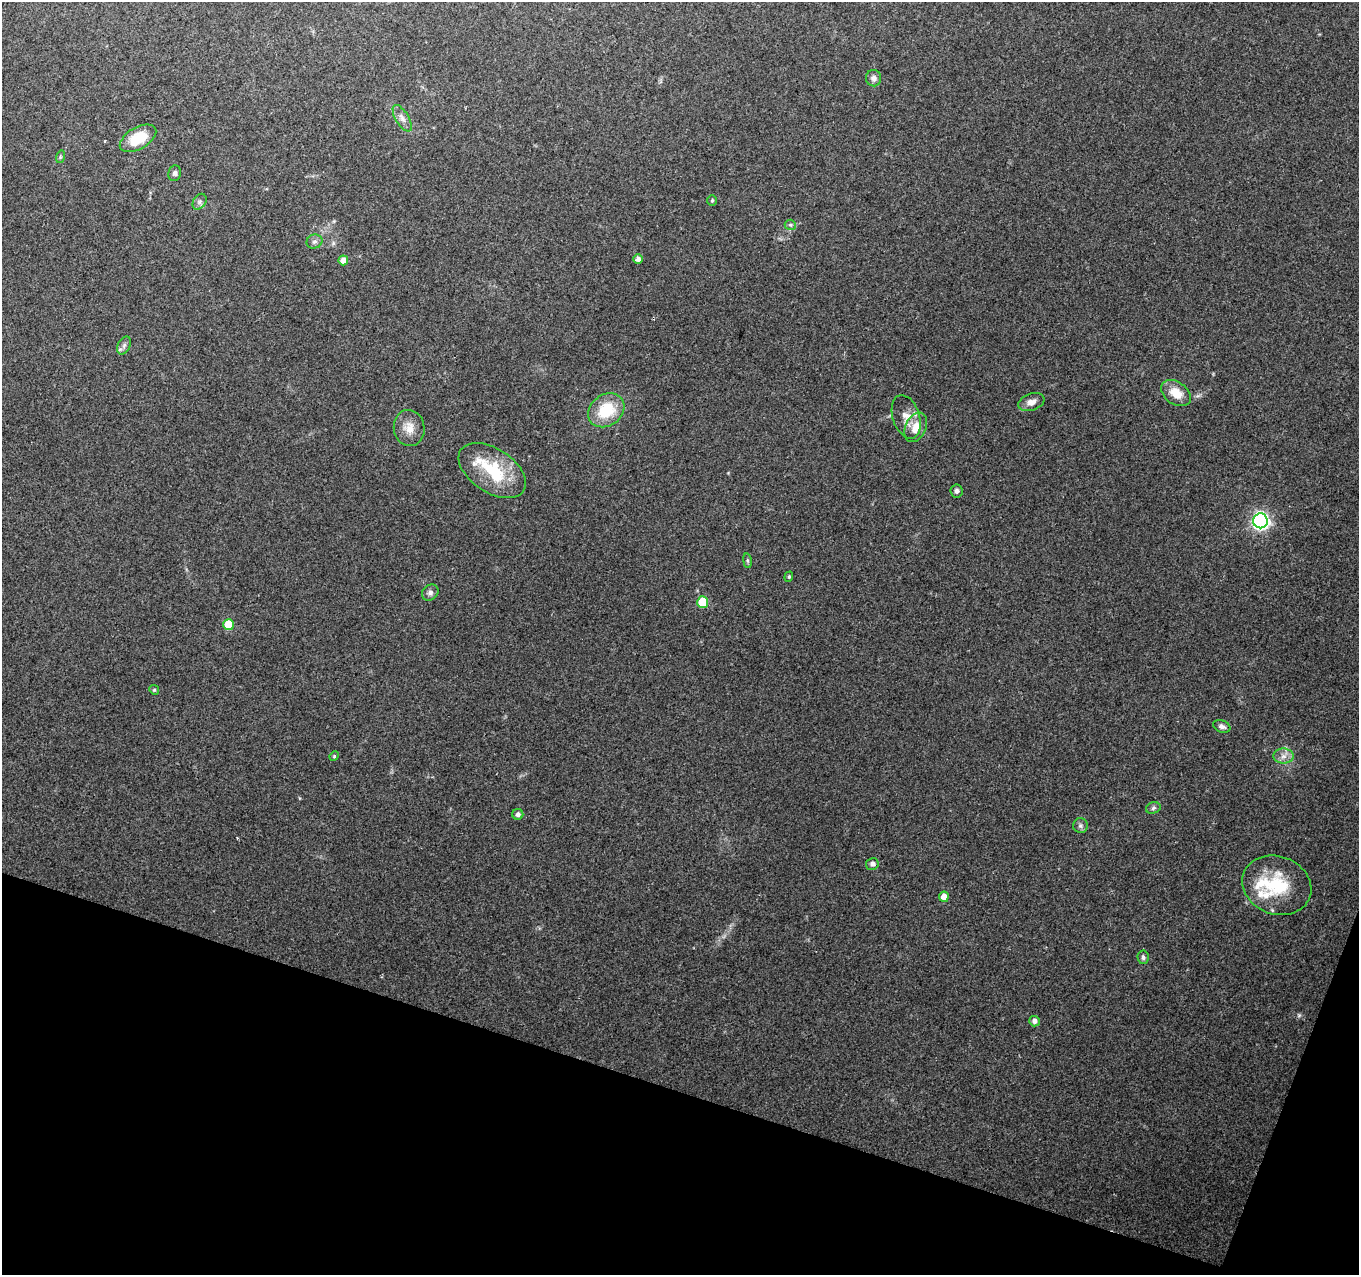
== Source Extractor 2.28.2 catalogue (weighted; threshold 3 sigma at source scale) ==
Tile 15 of 4 x 4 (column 3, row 4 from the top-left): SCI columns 2715-4071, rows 218-1490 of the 5439 x 5590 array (HDU 1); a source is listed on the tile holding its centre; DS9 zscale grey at full resolution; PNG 1361 x 1277 px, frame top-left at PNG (2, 2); each listed source drawn as its Kron ellipse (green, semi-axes under 4 px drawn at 4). Shown black and unused: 16% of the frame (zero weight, under 2 of 3 exposures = <1% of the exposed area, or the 3 px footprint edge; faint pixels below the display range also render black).
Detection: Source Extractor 2.28.2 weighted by HDU 2 'WHT'; one run over the whole footprint, this tile lists its part. Background 0.153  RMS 0.0078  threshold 0.0352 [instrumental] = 3 sigma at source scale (4.5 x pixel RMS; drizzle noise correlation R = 1.50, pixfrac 1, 0.0396/0.0396 arcsec/px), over >= 5 px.
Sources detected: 44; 1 too faint to see at this stretch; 1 inside a brighter object's white glare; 1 cosmic-ray / hot-pixel residue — neither listed nor drawn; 3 inside a brighter listed object's ellipse — not listed separately; the other 38 listed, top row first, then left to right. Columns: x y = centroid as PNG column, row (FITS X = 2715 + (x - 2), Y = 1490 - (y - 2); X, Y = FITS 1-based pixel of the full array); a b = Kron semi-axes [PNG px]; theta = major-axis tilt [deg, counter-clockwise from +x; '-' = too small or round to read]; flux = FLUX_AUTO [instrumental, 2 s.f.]
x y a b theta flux
874 78 8 7 - 3.4
402 118 15 6 -59 4.4
138 138 20 11 30 22
60 157 6 4 72 1
175 173 8 6 80 2
712 200 5 4 - 0.96
200 202 8 6 56 2.5
790 225 5 5 - 1.4
314 241 8 7 - 2.5
638 259 5 4 - 3.8
343 260 5 4 - 6.7
124 345 9 6 63 2.5
1176 393 16 11 -34 14
1031 402 13 8 21 5.1
606 410 19 15 37 31
906 417 22 13 -72 10
916 427 15 10 65 11
409 428 18 15 -81 10
492 470 37 22 -33 41
957 491 6 6 - 2.4
1260 521 7 7 - 280
747 561 7 4 -82 1.2
789 577 5 4 - 1.1
430 592 9 7 43 2.6
703 602 6 5 - 27
229 625 5 5 - 23
154 690 5 4 - 1
1222 726 9 6 -21 3
334 756 5 4 - 0.86
1284 756 10 7 0 4.8
1153 808 7 5 18 1.9
518 814 5 5 - 2.6
1080 826 7 7 - 2.2
872 864 6 6 - 2.8
1277 885 35 29 -20 46
944 897 5 5 - 7.1
1143 957 7 5 -84 2
1035 1021 5 5 - 3.3